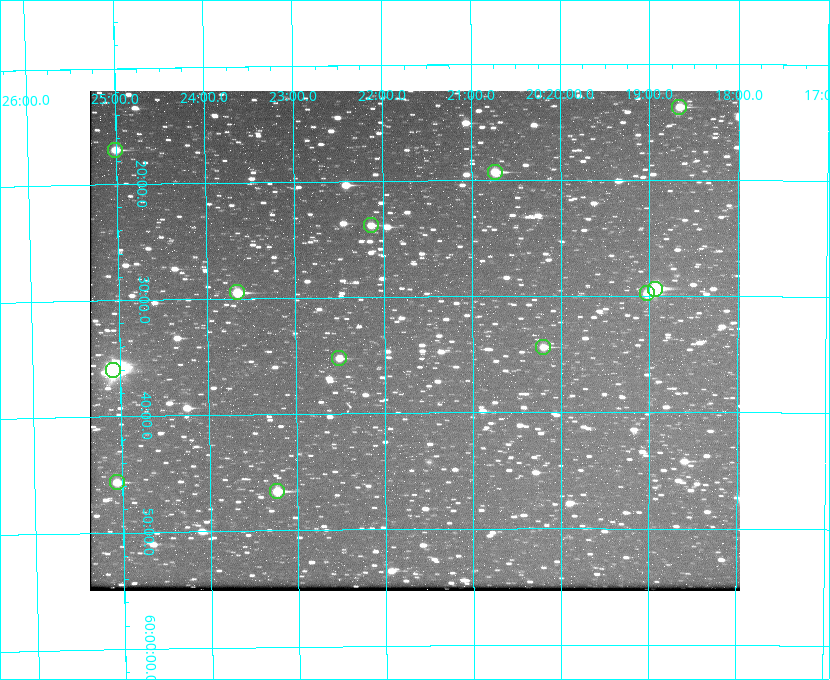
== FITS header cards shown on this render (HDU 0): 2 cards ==
NAXIS1  =                  650 / Width of table row in bytes
NAXIS2  =                  500 / Number of rows in table

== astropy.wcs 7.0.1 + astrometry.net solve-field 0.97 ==
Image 650 x 500 px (HDU 0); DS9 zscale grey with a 90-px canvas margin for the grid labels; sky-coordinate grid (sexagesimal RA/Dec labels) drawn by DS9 from the SOLVED WCS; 12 Tycho-2 reference stars matched to detected sources circled (green)
Header WCS: none
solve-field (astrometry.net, Tycho-2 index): SOLVED blind (the file carries no WCS)
Solved WCS: RA---TAN-SIP/DEC--TAN-SIP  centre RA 20:21:39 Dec +59:34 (305.41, +59.56 deg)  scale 5.17 arcsec/px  FOV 56.0' x 43.0'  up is -180 deg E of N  parity flipped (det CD > 0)
(file carries no celestial WCS; the grid is the blind solution)
Tycho-2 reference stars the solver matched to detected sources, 12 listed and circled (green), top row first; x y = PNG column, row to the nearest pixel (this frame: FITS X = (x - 90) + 1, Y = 500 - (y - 91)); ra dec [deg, ICRS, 3 dp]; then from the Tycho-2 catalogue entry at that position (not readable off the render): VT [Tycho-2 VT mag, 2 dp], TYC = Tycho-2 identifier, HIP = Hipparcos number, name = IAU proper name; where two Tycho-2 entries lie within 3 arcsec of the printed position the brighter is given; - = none
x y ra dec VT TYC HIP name
679 107 304.666 +59.228 9.63 3949-1325-1 - -
115 150 306.252 +59.284 9.41 3949-1643-1 - -
495 172 305.185 +59.322 8.95 3949-1869-1 - -
371 225 305.535 +59.397 10.37 3949-1383-1 - -
655 289 304.733 +59.490 8.93 3949-1451-1 - -
237 292 305.915 +59.492 9.25 3949-1149-1 - -
647 293 304.755 +59.496 9.37 3949-615-1 - -
543 347 305.049 +59.573 10.18 3949-1099-1 - -
339 358 305.628 +59.588 10.19 3949-1517-1 - -
113 370 306.271 +59.600 6.45 3949-2016-1 100714 -
117 482 306.265 +59.761 9.71 3949-555-1 - -
277 491 305.808 +59.778 8.73 3949-715-1 100545 -